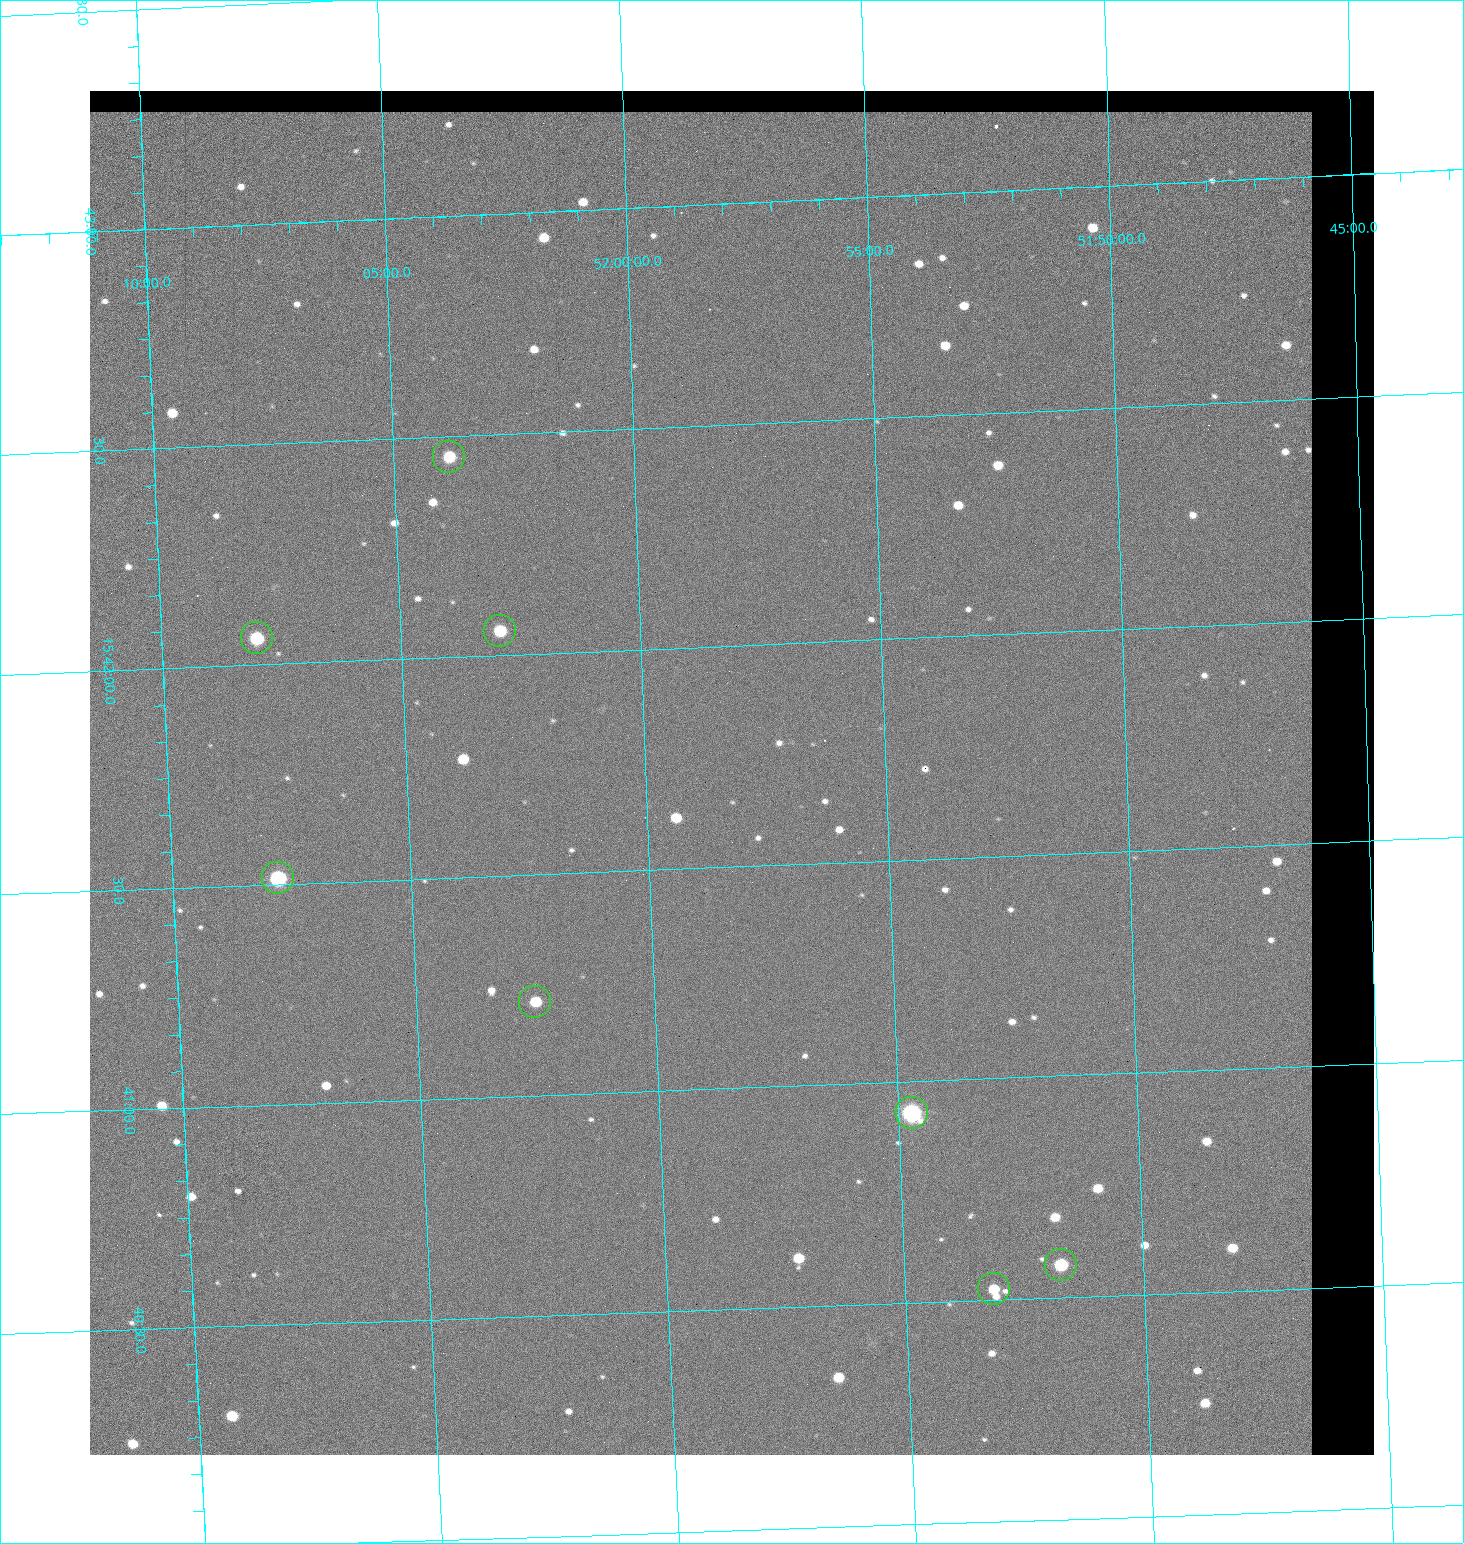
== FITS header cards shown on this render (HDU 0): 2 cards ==
NAXIS1  =                 1284 / length of data axis 1
NAXIS2  =                 1364 / length of data axis 2

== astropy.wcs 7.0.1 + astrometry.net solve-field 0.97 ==
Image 1284 x 1364 px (HDU 0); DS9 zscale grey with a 90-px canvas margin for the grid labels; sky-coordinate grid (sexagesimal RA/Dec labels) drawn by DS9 from the SOLVED WCS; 8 Tycho-2 reference stars matched to detected sources circled (green)
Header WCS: RA---TAN/DEC--TAN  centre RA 15:41:43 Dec +51:58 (235.43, +51.97 deg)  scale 1.26 arcsec/px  FOV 26.9' x 28.5'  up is +92 deg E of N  parity flipped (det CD > 0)
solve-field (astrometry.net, Tycho-2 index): VERIFIED the header's WCS against the Tycho-2 star catalogue (8 matches, 0 conflicts) and refined it, rather than solving blind
Solved WCS: RA---TAN-SIP/DEC--TAN-SIP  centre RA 15:41:43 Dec +51:58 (235.43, +51.97 deg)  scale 1.25 arcsec/px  FOV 26.8' x 28.5'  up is +92 deg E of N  parity flipped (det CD > 0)
The solver's refit moves the header's centre by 0.57 arcsec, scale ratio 0.9967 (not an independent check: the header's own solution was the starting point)
Tycho-2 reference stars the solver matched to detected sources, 8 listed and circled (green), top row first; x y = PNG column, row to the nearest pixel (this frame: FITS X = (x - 90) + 1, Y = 1364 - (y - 91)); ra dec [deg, ICRS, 3 dp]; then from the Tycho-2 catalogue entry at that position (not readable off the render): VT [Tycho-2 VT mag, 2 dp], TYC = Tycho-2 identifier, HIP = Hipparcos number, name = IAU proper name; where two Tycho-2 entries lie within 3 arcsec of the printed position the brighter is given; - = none
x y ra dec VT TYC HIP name
449 457 235.614 +52.064 11.61 3489-1132-1 - -
500 631 235.514 +52.049 11.19 3489-1407-1 - -
257 638 235.515 +52.133 11.12 3489-1380-1 - -
278 878 235.378 +52.130 9.31 3489-1322-1 76850 -
535 1002 235.303 +52.042 11.52 3489-958-1 - -
912 1113 235.232 +51.912 9.59 3489-824-1 - -
1061 1265 235.143 +51.862 10.97 3489-1016-1 - -
994 1289 235.131 +51.886 12.29 3489-908-1 - -